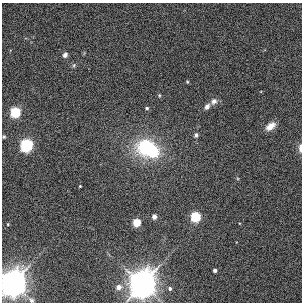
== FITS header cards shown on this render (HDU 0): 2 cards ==
NAXIS1  =                  300
NAXIS2  =                  300

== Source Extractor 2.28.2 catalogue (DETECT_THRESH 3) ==
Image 300 x 300 px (HDU 0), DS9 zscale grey, 1 PNG px = 1 image px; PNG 304 x 304 px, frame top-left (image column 1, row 300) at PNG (2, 3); no overlay
Background 0.00622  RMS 0.029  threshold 0.088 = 3 sigma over >= 5 px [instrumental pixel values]
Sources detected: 26; all 26 listed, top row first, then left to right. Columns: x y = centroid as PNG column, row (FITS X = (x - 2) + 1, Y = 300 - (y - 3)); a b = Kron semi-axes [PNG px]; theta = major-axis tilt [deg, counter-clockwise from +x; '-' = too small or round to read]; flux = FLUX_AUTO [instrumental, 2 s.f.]
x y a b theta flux
65 55 5 4 - 6.9
74 65 6 4 48 2.7
187 82 3 3 - 1.8
159 95 5 3 - 1.9
214 101 8 7 - 8.4
207 106 8 6 54 6.6
147 108 4 3 - 3.4
15 112 5 5 - 180
270 126 11 6 36 16
196 135 5 5 - 4.5
4 137 5 4 - 2.6
26 145 6 5 - 420
147 146 24 16 21 120
300 148 10 4 -87 7
152 152 15 10 26 73
80 186 3 2 - 1.7
154 217 4 4 - 11
195 217 5 5 - 170
137 222 5 5 - 72
8 224 3 3 - 1.6
215 270 4 3 - 5.8
13 284 14 12 69 1200
143 284 14 12 63 1500
119 287 6 5 - 12
170 288 4 4 - 4.2
31 300 8 6 -38 6
At the frame edge (FLAGS 8, measured only in part): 3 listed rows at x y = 300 148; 13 284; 31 300